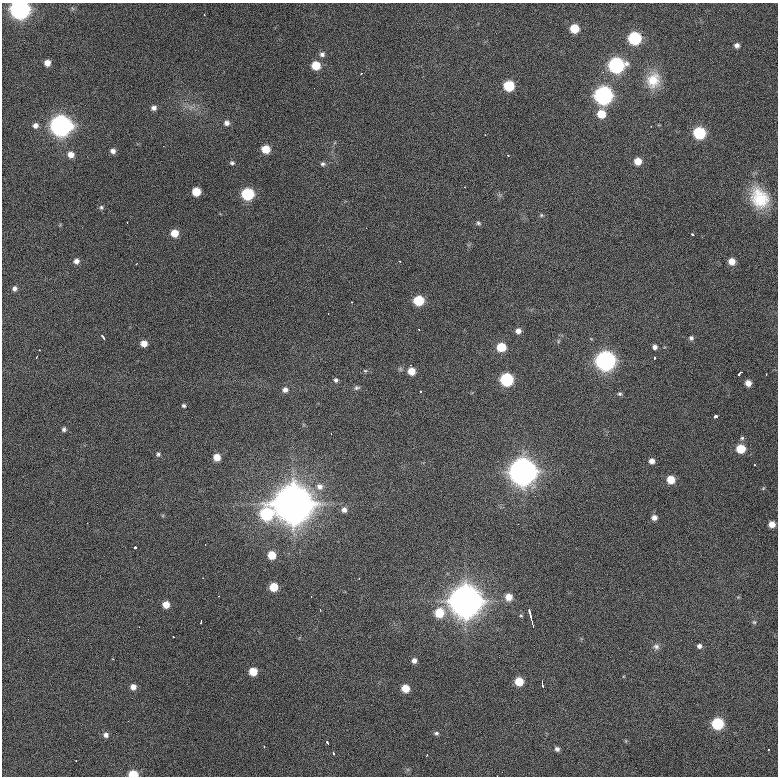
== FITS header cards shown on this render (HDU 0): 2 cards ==
NAXIS1  =                  776 / length of data axis 1
NAXIS2  =                  774 / length of data axis 2

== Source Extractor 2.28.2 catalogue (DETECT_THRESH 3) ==
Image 776 x 774 px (HDU 0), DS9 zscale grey, 1 PNG px = 1 image px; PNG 780 x 778 px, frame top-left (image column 1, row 774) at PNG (2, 3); no overlay
Background 947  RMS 25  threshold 74.7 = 3 sigma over >= 5 px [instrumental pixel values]
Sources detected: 125; all 125 listed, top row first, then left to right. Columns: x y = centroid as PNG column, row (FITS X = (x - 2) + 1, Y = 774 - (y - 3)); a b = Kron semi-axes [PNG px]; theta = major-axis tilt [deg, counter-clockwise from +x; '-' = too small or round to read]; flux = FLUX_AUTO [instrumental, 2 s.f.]
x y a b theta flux
20 9 8 8 - 1.0e+06
204 15 2 2 - 1.4e+03
574 28 6 6 - 4.6e+04
634 38 7 7 - 2.0e+05
737 45 5 5 - 6.5e+03
322 54 7 7 - 5.7e+03
47 63 5 5 - 1.4e+04
316 65 6 6 - 4.0e+04
616 65 8 7 - 4.1e+05
361 74 3 3 - 2.2e+03
653 80 20 17 69 4.0e+04
509 86 7 6 - 8.8e+04
603 95 8 8 - 7.3e+05
154 108 6 6 - 6.3e+03
601 114 7 7 - 3.4e+04
227 123 7 7 - 6.9e+03
35 125 7 6 - 6.9e+03
61 126 9 8 - 1.3e+06
651 126 2 2 - 1.3e+03
699 133 7 7 - 1.5e+05
266 149 6 6 - 3.2e+04
113 151 6 6 - 6.9e+03
71 154 7 7 - 1.2e+04
507 155 3 2 - 1.8e+03
638 161 6 6 - 2.5e+04
232 163 6 5 - 3.3e+03
323 164 6 5 - 3.8e+03
464 187 3 2 - 4.1e+03
196 192 6 6 - 3.8e+04
247 194 7 7 - 1.5e+05
759 198 27 21 -62 6.7e+04
101 207 7 5 -76 3.4e+03
541 215 6 5 - 2.4e+03
127 222 2 2 - 9.9e+02
478 223 7 5 -33 3.2e+03
366 228 2 2 - 1.1e+03
174 233 6 6 - 2.5e+04
693 235 3 3 - 5.0e+03
76 261 6 6 - 7.6e+03
732 261 6 6 - 1.6e+04
15 288 6 6 - 5.7e+03
418 300 7 6 - 8.2e+04
352 302 3 3 - 2.4e+03
328 314 2 2 - 9.6e+02
418 329 2 2 - 1.5e+03
518 331 6 6 - 9.5e+03
103 337 6 3 -55 3.2e+03
691 338 6 6 - 4.1e+03
558 341 6 4 88 2.4e+03
144 343 6 5 - 1.4e+04
501 347 6 6 - 5.1e+04
655 347 6 5 - 5.7e+03
39 350 3 2 - 3.2e+03
36 357 3 2 - 1.9e+03
654 358 4 3 - 7.5e+03
605 360 8 8 - 1.0e+06
365 371 5 5 - 2.5e+03
411 371 6 6 - 2.4e+04
740 373 6 3 38 5.3e+03
766 374 2 2 - 1.2e+03
507 379 7 7 - 2.1e+05
336 380 6 5 - 3.9e+03
748 383 5 5 - 1.3e+04
357 388 8 6 12 3.9e+03
285 390 7 6 - 6.9e+03
421 391 3 2 - 2.0e+03
620 394 6 6 - 3.2e+03
184 405 5 5 - 2.8e+03
716 416 4 3 - 1.4e+04
64 429 6 5 - 4.2e+03
742 438 5 5 - 2.7e+03
741 449 6 6 - 4.5e+04
158 454 6 5 - 3.3e+03
217 457 6 6 - 1.9e+04
652 461 6 6 - 9.2e+03
755 465 3 2 - 2.5e+03
523 471 10 10 - 2.5e+06
671 480 6 6 - 3.2e+04
319 487 10 9 - 1.2e+04
763 488 6 3 53 1.6e+03
293 504 14 14 - 5.3e+06
344 510 7 7 - 7.4e+03
266 514 9 8 - 1.8e+05
654 518 7 6 - 7.7e+03
518 524 2 2 - 1.1e+03
772 524 5 5 - 1.4e+04
135 547 3 3 - 1.1e+04
272 555 6 6 - 3.2e+04
203 578 2 2 - 8.9e+02
359 578 2 2 - 1.0e+03
273 587 6 6 - 3.9e+04
218 596 2 2 - 1.2e+03
311 596 2 2 - 1.0e+03
509 597 7 7 - 1.9e+04
466 601 12 12 - 3.6e+06
166 604 6 6 - 1.8e+04
320 610 3 2 - 3.2e+03
439 613 9 8 - 4.5e+04
521 615 5 4 - 2.1e+03
531 617 16 3 -75 1.0e+04
201 622 4 2 - 2.1e+03
754 622 5 5 - 2.5e+03
173 637 3 2 - 1.2e+03
699 646 6 5 - 5.3e+03
656 647 9 8 - 6.7e+03
113 659 2 2 - 1.3e+03
414 661 6 6 - 7.4e+03
253 672 6 6 - 3.1e+04
519 681 6 6 - 3.8e+04
542 683 6 2 -84 4.7e+03
133 687 6 6 - 1.0e+04
405 688 6 6 - 2.8e+04
717 724 7 7 - 1.5e+05
436 733 6 5 - 3.9e+03
106 735 7 6 - 6.6e+03
327 743 3 3 - 3.3e+03
264 746 3 2 - 1.7e+03
557 749 5 5 - 5.2e+03
769 749 3 2 - 1.4e+03
333 753 3 2 - 2.4e+03
426 755 3 2 - 1.5e+03
76 760 2 2 - 3.4e+03
502 772 2 2 - 4.3e+03
133 774 6 5 - 5.1e+04
497 776 2 2 - 1.4e+03
At the frame edge (FLAGS 8, measured only in part): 3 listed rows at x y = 20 9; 133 774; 497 776